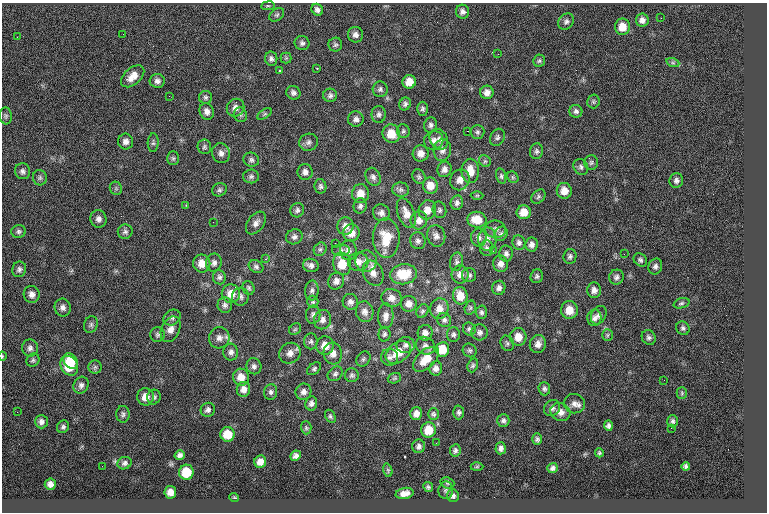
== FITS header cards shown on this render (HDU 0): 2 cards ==
NAXIS1  =                  765
NAXIS2  =                  510

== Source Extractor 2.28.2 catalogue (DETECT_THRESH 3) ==
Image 765 x 510 px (HDU 0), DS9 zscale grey, 1 PNG px = 1 image px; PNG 769 x 514 px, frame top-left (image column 1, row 510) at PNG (2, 3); each listed source drawn as its Kron ellipse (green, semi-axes under 4 px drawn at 4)
Background 0.1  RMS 7.9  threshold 23.7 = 3 sigma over >= 5 px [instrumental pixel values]
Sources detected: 264; all 264 listed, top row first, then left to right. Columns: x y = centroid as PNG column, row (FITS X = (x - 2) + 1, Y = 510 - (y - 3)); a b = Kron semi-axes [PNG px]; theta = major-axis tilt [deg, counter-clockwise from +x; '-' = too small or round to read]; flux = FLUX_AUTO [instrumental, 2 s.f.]
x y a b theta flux
268 6 7 3 7 600
317 10 6 5 - 1700
463 12 7 6 - 1900
277 15 8 5 38 1100
661 18 3 2 - 430
642 20 6 6 - 2400
566 21 9 7 51 1600
622 27 8 7 - 6700
123 34 3 2 - 400
355 35 8 7 - 2100
17 37 2 2 - 1100
302 43 7 7 - 1500
335 45 7 7 - 1200
498 54 2 2 - 260
286 58 5 5 - 800
271 59 7 6 - 1600
539 61 6 5 - 920
673 63 6 4 -18 1000
317 68 3 2 - 390
279 70 3 3 - 620
133 76 14 8 41 5200
157 81 7 7 - 2000
409 82 7 6 - 5900
380 89 8 7 - 1600
487 92 7 6 - 2900
293 93 7 6 - 1700
330 95 7 7 - 1500
169 96 2 2 - 520
206 97 6 6 - 1200
593 101 7 6 - 960
405 104 6 5 - 1300
236 108 9 8 - 2800
423 109 7 5 89 1200
207 111 8 7 - 2700
576 111 6 6 - 1600
265 114 8 4 33 830
379 114 8 7 - 1700
240 115 7 6 - 1300
6 116 8 6 -84 1100
356 119 8 7 - 2000
431 125 7 6 - 1600
403 131 7 6 - 1100
467 131 2 2 - 4100
477 132 7 7 - 1300
391 134 9 8 - 8300
497 137 9 7 59 1700
439 139 11 8 -59 2600
434 140 10 9 - 2900
126 142 8 7 - 2400
308 142 9 8 - 2100
153 143 9 5 87 1200
204 147 7 6 - 1200
442 150 11 8 80 2800
536 151 8 6 77 1300
221 153 10 9 - 2700
421 153 8 8 - 3900
173 158 7 5 -89 1100
251 160 8 7 - 1500
485 161 6 5 - 990
591 163 7 7 - 1200
581 167 8 7 - 1500
444 169 8 7 - 2300
22 171 8 7 - 1800
470 171 12 9 -90 7500
305 172 8 7 - 2300
251 176 8 7 - 1400
501 176 8 4 -76 1100
373 177 9 7 -65 2000
419 177 8 6 -59 1100
513 177 6 5 - 830
40 178 7 7 - 1200
460 180 10 9 - 4300
676 181 7 7 - 1800
320 186 7 6 - 1300
430 186 8 7 - 6200
116 188 7 6 - 830
219 190 7 6 - 1300
401 190 8 7 - 1600
564 191 8 7 - 4900
360 194 9 8 - 6000
477 195 6 4 1 650
538 197 8 6 47 1100
457 203 7 6 - 1600
186 205 3 3 - 350
360 206 7 6 - 1600
297 210 7 6 - 1500
427 210 9 8 - 5000
439 210 8 6 -77 1300
524 212 7 7 - 5900
381 213 8 8 - 2400
406 213 15 8 -69 5100
98 219 9 8 - 2300
419 220 9 8 - 3100
477 220 9 8 - 7800
213 222 2 2 - 1200
256 223 13 8 54 2700
345 226 8 8 - 3200
495 229 10 9 - 2300
19 231 7 6 - 1300
125 232 7 7 - 1400
351 233 8 8 - 5100
501 234 7 6 - 1300
436 236 11 9 -74 2600
294 237 8 7 - 1800
386 238 19 13 -89 13000
479 238 9 8 - 2100
487 239 12 9 -90 3500
418 241 8 7 - 1800
335 243 2 2 - 930
519 243 7 6 - 1500
532 244 7 6 - 2200
487 248 8 6 87 1300
320 249 7 6 - 1200
341 250 9 6 0 1500
348 250 10 8 87 2500
493 251 2 2 - 1900
506 254 8 7 - 1700
624 254 2 2 - 1000
570 256 7 6 - 1400
265 259 2 2 - 6400
640 260 7 6 - 1300
366 261 11 10 - 3500
358 262 10 9 - 3300
456 262 9 6 79 1500
202 263 9 8 - 6000
214 263 9 8 - 2100
342 264 11 9 -75 9200
501 264 8 7 - 2800
311 265 8 6 -16 2200
655 266 8 6 67 1700
256 267 8 6 -25 1300
19 269 8 7 - 1600
373 273 13 10 -62 3900
404 274 13 10 7 13000
460 274 9 8 - 3400
469 275 7 7 - 1500
537 276 7 6 - 1200
219 277 7 6 - 1500
616 277 7 7 - 1700
336 281 9 7 58 2600
248 288 7 6 - 1100
499 288 7 6 - 1800
312 290 10 7 87 1800
594 290 8 7 - 2600
32 294 8 8 - 2700
231 294 9 9 - 6000
460 296 9 7 -80 7100
240 297 9 8 - 2100
391 298 10 9 - 3400
313 302 6 5 - 920
350 302 8 7 - 2100
681 303 8 5 18 1100
409 304 8 8 - 3600
225 305 7 7 - 1600
63 308 9 8 - 2300
470 308 7 5 74 950
439 309 10 9 - 4800
569 310 9 8 - 6900
422 311 7 5 59 1100
365 312 10 8 -77 2800
481 312 7 5 -87 1300
313 315 9 7 88 1700
599 315 10 7 61 2200
386 316 12 8 88 3200
172 318 9 7 31 1700
594 318 8 7 - 1900
323 320 10 8 68 2500
444 320 7 7 - 1500
91 325 8 6 68 1300
683 328 7 6 - 1300
171 329 13 9 65 4000
295 329 6 5 - 800
469 329 7 6 - 1200
480 332 8 8 - 2000
425 333 8 7 - 2600
384 334 7 6 - 1300
453 334 7 6 - 1300
158 335 7 7 - 1300
607 335 6 5 - 840
518 337 9 8 - 5800
649 337 8 6 -53 1500
219 338 10 10 - 3400
311 341 8 7 - 1400
507 343 8 6 -66 1200
538 344 9 8 - 3200
406 345 9 8 - 2100
325 346 9 8 - 5900
425 346 10 8 -33 2400
30 348 8 8 - 2000
442 349 7 6 - 8600
470 350 7 6 - 1200
231 352 8 7 - 2100
398 352 14 9 37 9500
290 353 11 10 - 3700
333 353 11 9 -83 3700
2 356 4 3 - 390
390 357 8 8 - 2300
363 359 8 6 53 1200
426 359 15 9 42 8800
33 360 7 6 - 1200
70 361 8 6 -55 9500
473 365 7 5 71 1000
69 366 10 8 -57 13000
254 366 8 7 - 1800
95 367 6 6 - 1200
436 368 7 6 - 2400
314 369 8 5 39 1200
335 374 8 6 41 1500
352 375 7 7 - 1300
241 377 8 8 - 5400
394 378 7 5 21 890
664 380 2 2 - 800
81 385 9 7 63 1900
243 389 7 6 - 2900
544 389 7 6 - 1200
271 392 8 6 79 1600
303 392 8 8 - 2300
682 393 5 5 - 700
145 397 8 8 - 4700
154 397 7 6 - 1300
311 403 7 6 - 1800
574 404 10 10 - 3000
552 408 9 7 43 2000
208 410 7 7 - 1700
17 412 3 2 - 450
459 412 7 5 88 1300
560 412 10 9 - 3700
416 413 6 6 - 3000
123 414 8 6 -89 1500
433 414 5 5 - 1000
330 416 7 5 -61 1000
503 420 6 6 - 1500
673 421 6 5 - 1100
41 422 7 6 - 1800
608 426 5 4 - 1400
63 427 6 6 - 1200
306 428 6 5 - 800
671 428 2 2 - 1500
429 430 7 7 - 9600
227 434 7 7 - 9200
537 439 5 5 - 1200
436 443 2 2 - 300
419 446 7 6 - 1700
501 448 6 5 - 1800
455 450 6 5 - 1300
599 453 4 4 - 780
180 455 5 4 - 1700
295 456 5 4 - 1700
260 462 6 6 - 3400
125 463 7 6 - 1400
102 466 2 2 - 340
686 466 4 4 - 1100
477 467 6 4 2 710
552 468 5 5 - 1500
388 470 7 4 -75 670
186 472 7 7 - 12000
447 483 7 5 -20 980
50 484 5 5 - 2300
428 487 5 4 - 1000
446 490 9 7 87 1500
170 492 6 6 - 3400
405 493 9 5 12 3100
453 496 6 6 - 1500
234 497 5 3 - 440
At the frame edge (FLAGS 8, measured only in part): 1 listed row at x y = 2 356